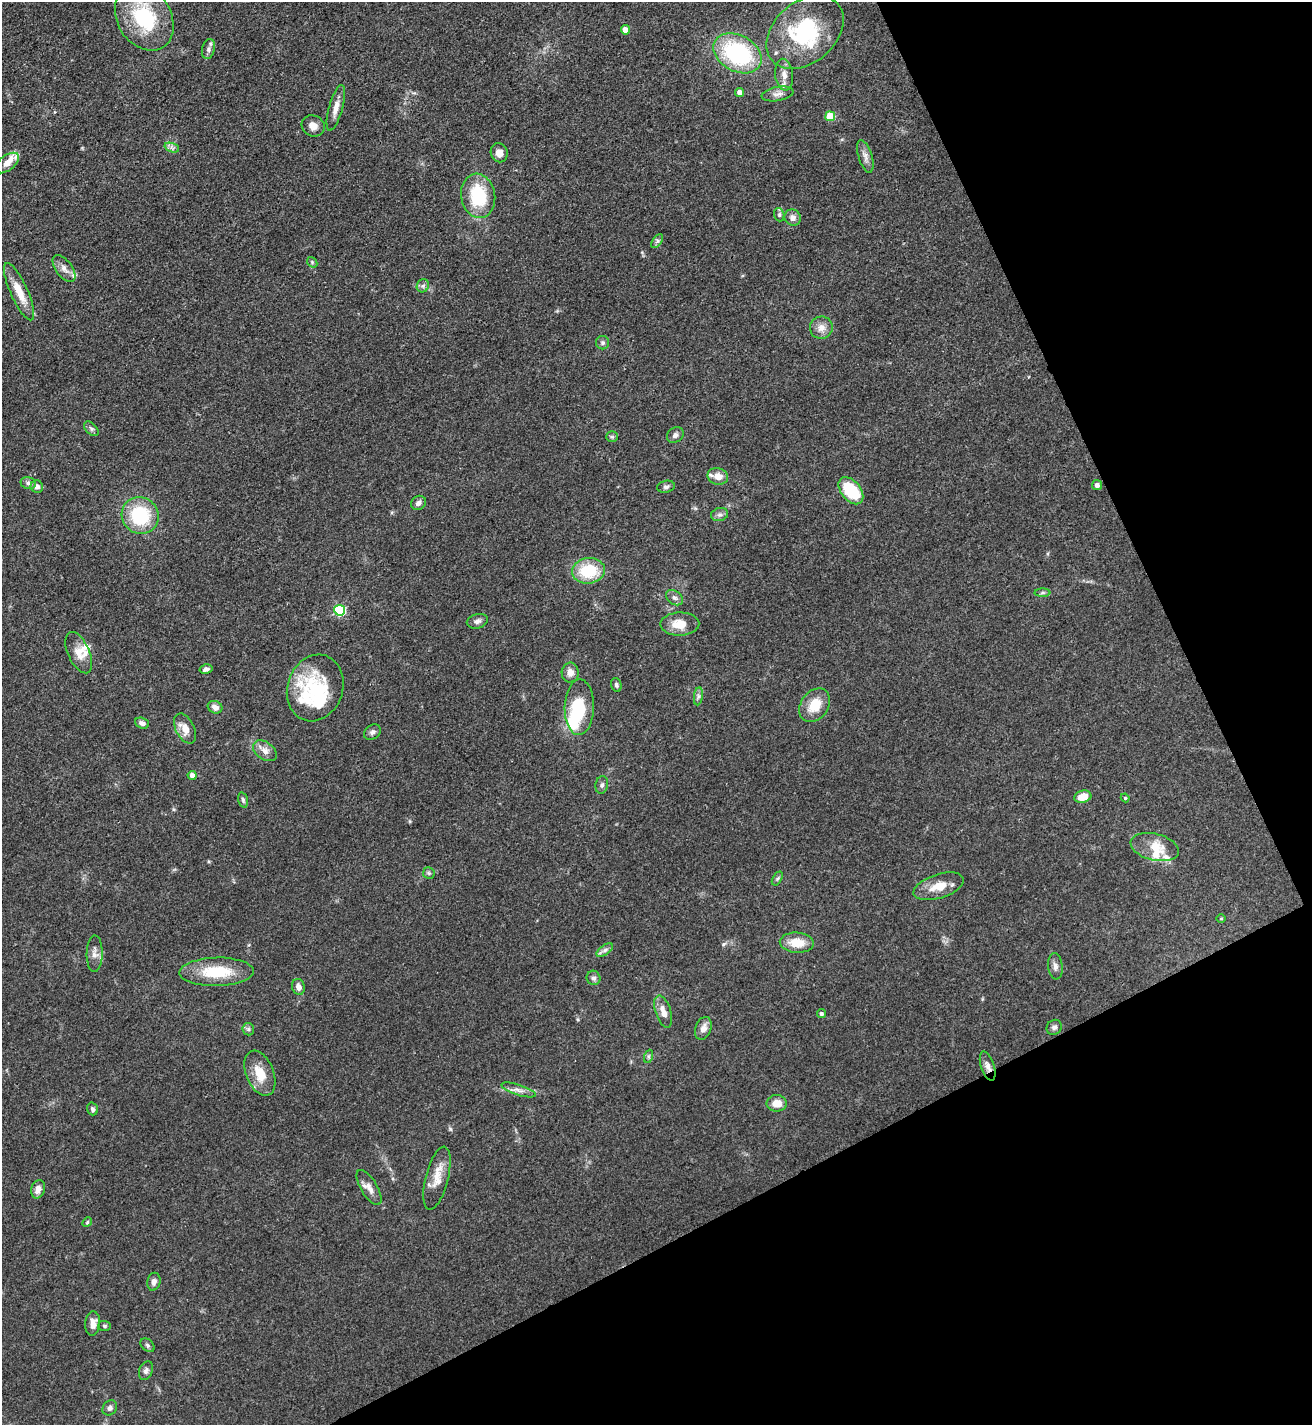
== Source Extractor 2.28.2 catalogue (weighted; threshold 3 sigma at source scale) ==
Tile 12 of 4 x 4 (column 4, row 3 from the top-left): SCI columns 4222-5531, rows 1425-2847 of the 5686 x 5693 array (HDU 1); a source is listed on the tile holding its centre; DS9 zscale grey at full resolution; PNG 1314 x 1427 px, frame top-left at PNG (2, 2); each listed source drawn as its Kron ellipse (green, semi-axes under 4 px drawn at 4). Shown black and unused: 25% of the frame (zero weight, under 3 of 4 exposures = <1% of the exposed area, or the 3 px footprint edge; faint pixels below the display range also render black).
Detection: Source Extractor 2.28.2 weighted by HDU 2 'WHT'; one run over the whole footprint, this tile lists its part. Background 0.0677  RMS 0.0058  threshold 0.0263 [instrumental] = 3 sigma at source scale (4.5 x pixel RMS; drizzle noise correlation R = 1.50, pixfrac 1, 0.05/0.05 arcsec/px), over >= 5 px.
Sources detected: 107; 5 inside a brighter object's white glare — neither listed nor drawn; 8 inside a brighter listed object's ellipse — not listed separately; the other 94 listed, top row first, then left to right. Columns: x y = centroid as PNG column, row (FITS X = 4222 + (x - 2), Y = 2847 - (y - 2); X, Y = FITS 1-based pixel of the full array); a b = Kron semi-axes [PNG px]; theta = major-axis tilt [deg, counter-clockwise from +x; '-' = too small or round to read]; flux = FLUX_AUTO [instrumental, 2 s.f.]
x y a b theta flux
144 18 35 26 -58 44
625 30 4 4 - 6
805 32 44 30 41 55
208 49 10 6 78 2.2
737 53 25 18 -29 66
784 75 16 9 -83 5
739 92 4 4 - 4.1
778 94 16 7 10 3.3
336 108 23 7 75 5.6
830 116 5 5 - 17
313 126 12 10 -26 4.3
172 148 7 4 -19 1.7
499 153 9 8 - 3.9
865 156 17 6 -73 3.5
7 163 14 7 37 4.6
478 196 22 17 -80 30
779 215 7 5 -70 1.1
793 218 8 8 - 2.9
657 241 8 4 53 1.2
312 262 6 4 -49 0.84
64 268 15 8 -53 4.1
423 286 7 6 - 1.5
19 292 31 8 -66 12
821 328 11 11 - 4.7
603 343 7 6 - 1.4
91 429 9 5 -45 1.5
675 435 9 7 38 2.2
612 437 6 5 - 1.1
718 476 10 8 -14 6.6
28 483 8 6 -16 1.7
1097 485 5 5 - 2
37 487 6 6 - 2.8
666 487 9 6 13 1.6
851 491 15 9 -51 29
418 503 8 6 39 2.3
140 515 19 18 - 36
720 515 9 6 16 2
588 571 16 12 7 25
1042 593 8 4 0 1.1
674 598 9 6 -36 2
340 610 5 5 - 58
477 621 11 7 15 2.2
680 624 19 11 0 9.7
79 653 22 10 -66 6.7
206 669 6 4 15 2
570 673 10 8 -88 4.5
616 685 7 5 -73 1.2
315 688 34 27 71 33
698 696 9 4 82 1.5
815 705 18 13 53 12
215 707 7 6 - 3.4
579 707 28 14 88 26
142 723 7 5 -19 2.2
185 728 16 9 -63 6.8
372 732 9 7 33 2.3
265 751 13 8 -36 3.9
192 775 4 4 - 3.8
602 785 9 6 79 1.8
1083 797 8 6 16 7.7
1125 798 4 4 - 0.58
243 800 8 4 -75 1.1
1155 847 25 13 -14 12
429 873 6 5 - 1.1
777 879 8 4 59 1.1
939 886 26 12 18 10
1221 919 5 3 - 0.51
797 943 17 10 -4 11
605 950 10 5 36 1.9
95 954 18 8 89 3.8
1055 966 13 7 -84 2.9
216 972 37 14 1 24
594 978 7 7 - 1.8
298 987 8 6 -75 3.2
663 1012 17 7 -72 5.3
821 1014 4 4 - 1.3
1054 1027 8 7 - 1.9
703 1028 12 8 71 3.9
248 1029 6 6 - 1.3
649 1056 7 4 71 1.1
988 1066 15 6 -72 3.3
260 1073 23 13 -68 12
519 1090 18 5 -18 3.2
777 1103 10 8 -3 6.5
92 1109 6 5 - 1.3
437 1178 32 11 76 9.8
369 1187 20 8 -59 4.6
38 1189 9 6 76 4
87 1222 5 4 - 0.7
154 1282 9 6 78 2.3
93 1323 12 7 84 4.7
104 1326 6 5 - 0.91
148 1345 8 5 -43 1.2
146 1371 10 6 69 1.8
110 1408 8 6 49 1.9
Isophote crosses this tile's border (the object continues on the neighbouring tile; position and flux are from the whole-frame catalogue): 1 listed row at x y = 144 18